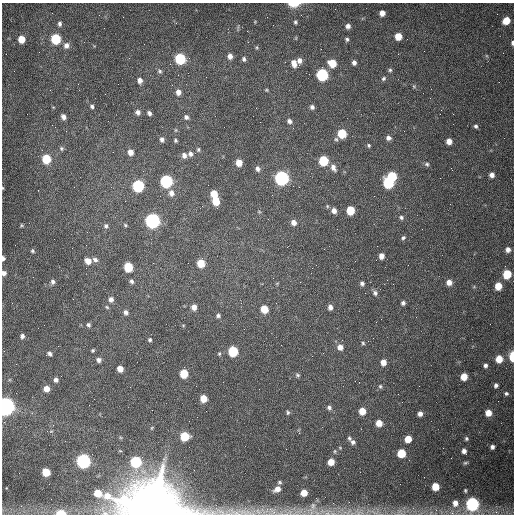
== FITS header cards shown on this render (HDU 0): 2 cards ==
NAXIS1  =                  512 /fastest changing axis
NAXIS2  =                  512 /next to fastest changing axis

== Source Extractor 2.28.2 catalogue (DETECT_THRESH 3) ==
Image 512 x 512 px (HDU 0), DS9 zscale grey, 1 PNG px = 1 image px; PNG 516 x 516 px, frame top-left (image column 1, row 512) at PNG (2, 3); no overlay
Background 1540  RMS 24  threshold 71.1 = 3 sigma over >= 5 px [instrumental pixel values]
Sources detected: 166; all 166 listed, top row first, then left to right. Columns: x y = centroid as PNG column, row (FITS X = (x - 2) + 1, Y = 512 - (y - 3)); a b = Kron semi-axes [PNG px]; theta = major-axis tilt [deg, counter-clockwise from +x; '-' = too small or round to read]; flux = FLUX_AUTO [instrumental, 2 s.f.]
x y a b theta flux
294 4 9 4 1 2.5e+04
382 13 5 5 - 1.1e+04
506 20 6 5 - 2.5e+04
295 22 5 4 - 2.5e+03
60 24 7 5 -90 4.2e+03
348 26 6 5 - 6.3e+03
398 36 6 5 - 2.3e+04
21 39 5 5 - 2.5e+04
56 39 6 6 - 9.9e+04
347 39 5 4 - 2.9e+03
512 43 5 3 - 3.3e+03
66 45 7 7 - 8.6e+03
257 47 5 3 - 1.8e+03
230 56 6 5 - 7.8e+03
180 59 6 6 - 1.3e+05
244 59 6 4 -77 3.3e+03
299 61 7 5 -84 7.0e+03
294 63 8 6 -75 1.2e+04
332 63 7 6 - 3.2e+04
354 63 6 5 - 5.4e+03
390 70 5 5 - 2.6e+03
160 71 7 6 - 3.4e+03
322 75 7 6 - 2.0e+05
383 78 6 5 - 3.1e+03
140 80 6 5 - 8.1e+03
414 86 5 5 - 2.1e+03
266 90 4 4 - 1.6e+03
178 92 7 6 - 8.8e+03
105 94 2 2 - 7.6e+02
92 106 5 4 - 3.5e+03
312 107 5 5 - 4.6e+03
138 112 6 6 - 6.1e+03
149 113 5 4 - 5.3e+03
63 117 6 5 - 6.7e+03
186 117 6 6 - 4.7e+03
289 121 6 5 - 5.5e+03
476 126 4 4 - 3.2e+03
293 128 2 2 - 9.0e+02
176 130 6 4 90 2.0e+03
342 133 6 6 - 6.0e+04
388 138 6 5 - 5.9e+03
162 139 6 5 - 5.0e+03
175 140 4 4 - 2.3e+03
449 141 5 5 - 1.0e+04
369 145 5 4 - 2.3e+03
61 148 6 5 - 3.0e+03
198 149 6 5 - 2.6e+03
130 152 6 5 - 1.1e+04
190 154 6 6 - 5.4e+03
184 155 6 6 - 7.0e+03
46 159 6 6 - 6.1e+04
323 161 6 6 - 8.6e+04
239 163 6 5 - 1.9e+04
427 164 6 5 - 3.1e+03
333 168 9 6 -61 7.4e+03
258 169 7 6 - 5.6e+03
492 175 5 5 - 7.0e+03
392 176 6 5 - 7.1e+04
281 178 7 6 - 4.4e+05
166 181 6 6 - 2.6e+05
388 183 7 6 - 1.2e+05
138 186 6 6 - 2.0e+05
3 188 5 3 - 1.4e+03
171 193 8 7 - 9.0e+03
214 194 6 5 - 2.7e+04
216 201 6 5 - 3.4e+04
350 210 6 5 - 4.8e+04
334 211 6 6 - 8.1e+03
259 212 5 3 - 1.4e+03
401 217 6 5 - 3.6e+03
152 221 7 6 - 5.4e+05
294 222 6 6 - 8.8e+03
22 225 4 4 - 2.1e+03
125 225 5 4 - 2.0e+03
106 226 5 5 - 3.8e+03
403 238 6 5 - 3.2e+03
508 249 6 5 - 7.0e+03
32 251 5 5 - 2.7e+03
381 256 6 5 - 9.5e+03
3 258 5 3 - 5.0e+03
95 260 7 5 -26 5.0e+03
88 261 6 5 - 1.3e+04
201 263 6 6 - 3.3e+04
128 267 6 6 - 6.7e+04
4 273 6 5 - 6.0e+03
507 274 6 5 - 5.7e+04
273 278 2 2 - 7.7e+02
131 281 6 5 - 3.9e+03
53 282 6 6 - 4.4e+03
449 282 6 5 - 1.1e+04
362 283 5 5 - 4.1e+03
498 286 6 5 - 2.8e+04
375 293 7 7 - 4.8e+03
111 299 6 5 - 6.4e+03
276 303 3 2 - 1.3e+03
403 303 5 5 - 4.2e+03
107 307 6 4 -45 2.0e+03
194 307 6 5 - 1.0e+04
330 307 6 5 - 6.2e+03
264 309 6 5 - 3.2e+04
126 312 6 5 - 4.9e+03
218 315 5 5 - 3.6e+03
381 319 2 2 - 7.8e+02
88 325 5 4 - 3.3e+03
22 336 5 5 - 5.1e+03
150 340 5 5 - 2.7e+03
363 343 5 4 - 2.3e+03
340 347 7 6 - 1.1e+04
93 350 4 3 - 2.1e+03
233 351 6 6 - 1.0e+05
49 353 5 4 - 4.3e+03
219 354 5 4 - 1.8e+03
512 356 7 3 -90 4.7e+04
499 359 5 5 - 2.8e+04
99 360 6 5 - 5.1e+03
383 362 6 5 - 1.2e+04
485 365 4 4 - 4.2e+03
120 369 5 5 - 1.3e+04
184 373 6 5 - 4.3e+04
297 375 6 4 -17 2.8e+03
464 377 6 5 - 2.4e+04
56 380 6 5 - 4.8e+03
496 385 5 5 - 4.1e+03
380 386 6 5 - 2.7e+03
46 389 6 6 - 1.3e+04
506 393 5 5 - 3.1e+03
203 398 6 5 - 2.4e+04
5 406 7 6 - 1.2e+06
329 408 6 6 - 4.1e+03
362 411 5 5 - 2.4e+04
288 412 6 4 -81 2.5e+03
488 413 5 5 - 1.9e+04
420 414 5 4 - 7.5e+03
189 421 2 2 - 6.4e+02
379 423 5 5 - 2.0e+04
152 428 5 3 - 1.5e+03
184 436 6 6 - 5.9e+04
349 438 5 4 - 2.7e+03
466 438 5 5 - 2.7e+03
408 439 5 5 - 2.7e+04
353 442 6 5 - 4.4e+03
492 447 5 4 - 5.1e+03
340 448 5 3 - 1.2e+03
464 451 5 4 - 7.0e+03
401 453 6 5 - 5.0e+04
83 461 7 6 - 4.1e+05
136 462 6 6 - 1.5e+05
331 462 5 5 - 2.0e+04
465 463 6 4 15 2.5e+03
46 472 6 5 - 4.1e+04
279 482 5 4 - 2.3e+03
435 486 6 5 - 3.2e+04
6 488 4 3 - 1.1e+03
277 489 7 5 33 1.1e+04
465 490 5 4 - 2.2e+03
304 493 5 5 - 1.8e+04
316 498 3 2 - 4.0e+03
455 503 8 7 - 1.2e+04
472 504 7 6 - 3.4e+05
313 506 11 7 90 8.6e+03
154 507 23 17 -11 1.2e+07
258 511 13 8 -40 1.1e+04
272 511 15 11 -14 1.6e+04
496 512 6 5 - 4.0e+03
61 513 6 3 -2 4.9e+04
327 513 6 6 - 4.8e+03
At the frame edge (FLAGS 8, measured only in part): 11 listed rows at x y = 294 4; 512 43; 3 188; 3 258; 4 273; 512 356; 5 406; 455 503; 154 507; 61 513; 327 513